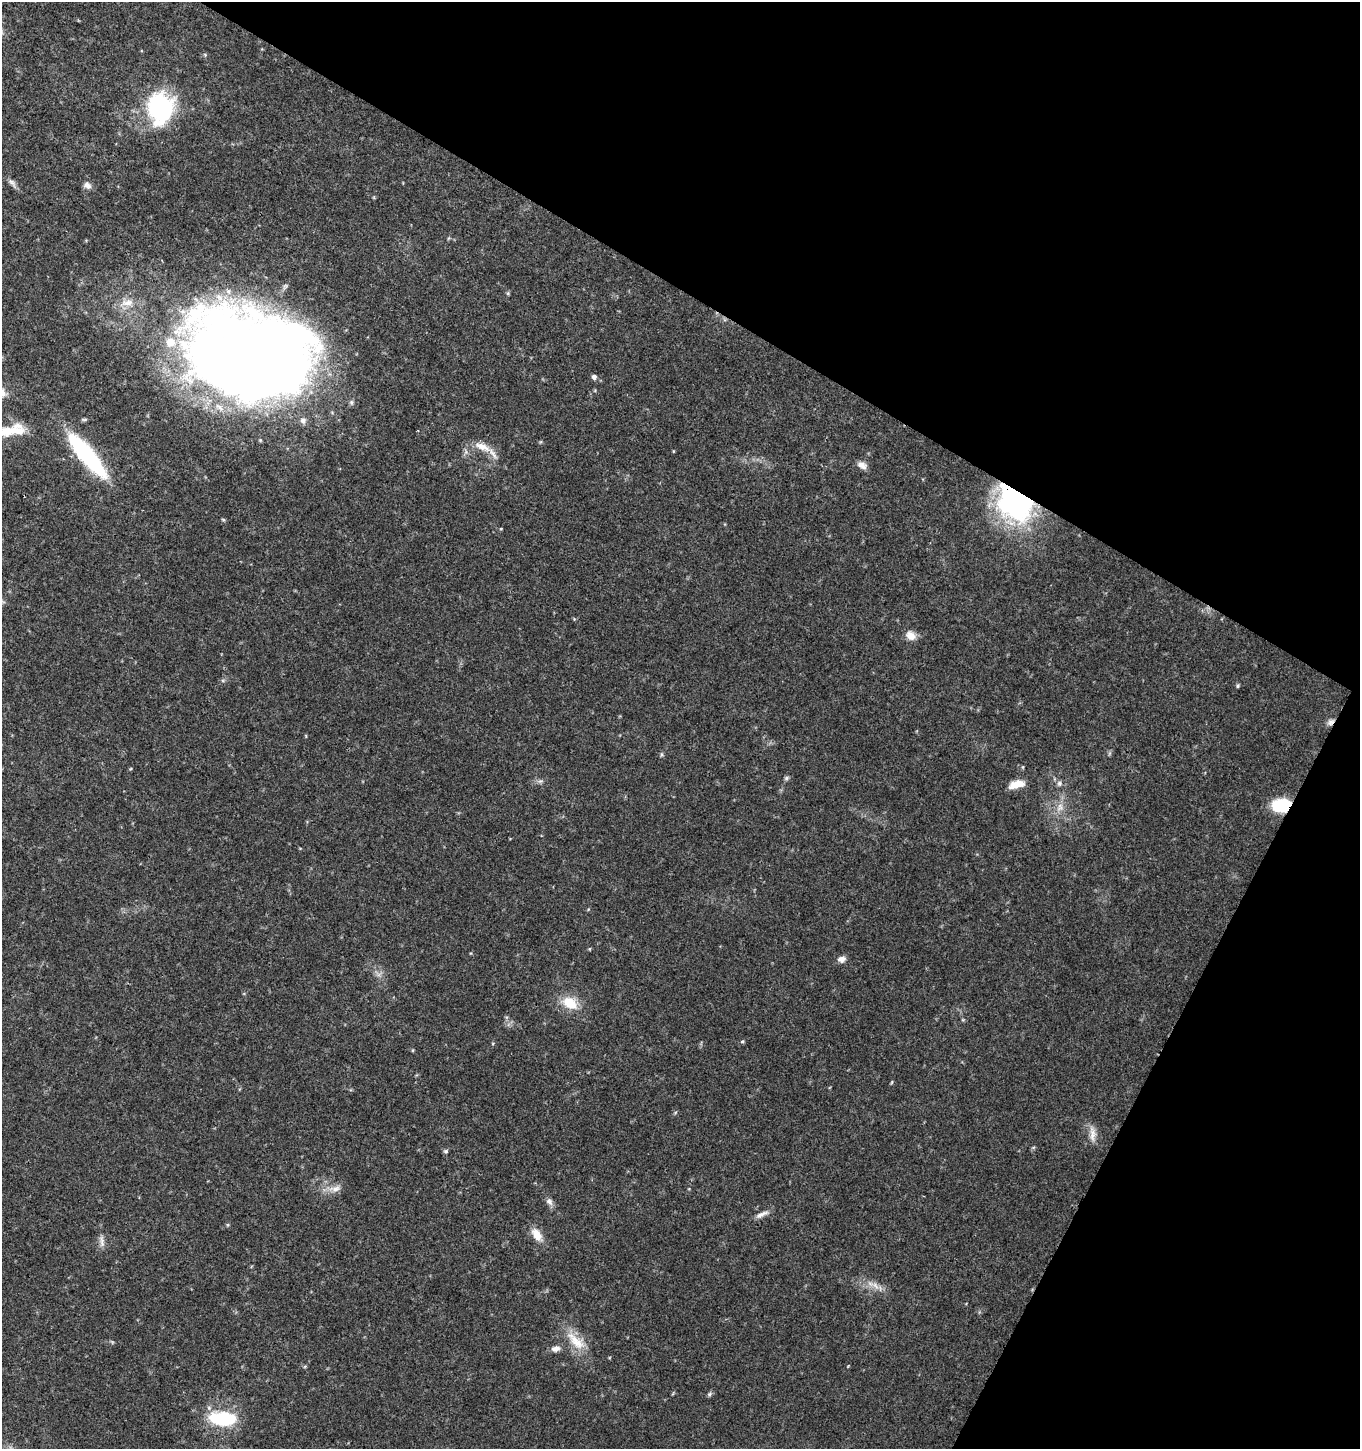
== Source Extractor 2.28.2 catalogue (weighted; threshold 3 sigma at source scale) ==
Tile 8 of 4 x 4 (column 4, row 2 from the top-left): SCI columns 4340-5697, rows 2901-4347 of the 5899 x 5808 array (HDU 1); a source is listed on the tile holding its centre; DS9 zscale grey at full resolution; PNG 1362 x 1451 px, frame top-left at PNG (2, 2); no overlay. Shown black and unused: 29% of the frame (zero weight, under 3 of 4 exposures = <1% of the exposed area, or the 3 px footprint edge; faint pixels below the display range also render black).
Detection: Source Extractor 2.28.2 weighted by HDU 2 'WHT'; one run over the whole footprint, this tile lists its part. Background 0.0293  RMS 0.0033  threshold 0.015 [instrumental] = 3 sigma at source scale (4.5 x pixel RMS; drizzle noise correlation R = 1.50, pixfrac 1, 0.0396/0.0396 arcsec/px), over >= 5 px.
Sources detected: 41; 3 inside a brighter object's white glare — not listed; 2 inside a brighter listed object's ellipse — not listed separately; the other 36 listed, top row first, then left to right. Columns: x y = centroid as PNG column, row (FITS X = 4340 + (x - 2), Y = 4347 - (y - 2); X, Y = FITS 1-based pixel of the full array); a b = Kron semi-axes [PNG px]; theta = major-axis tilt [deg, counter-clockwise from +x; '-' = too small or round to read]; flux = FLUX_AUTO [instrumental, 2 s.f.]
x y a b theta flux
160 108 27 22 -90 47
12 183 15 5 -48 1.4
87 185 11 8 -34 1.5
127 303 20 9 5 3.7
171 342 15 14 - 6
254 366 99 75 24 540
594 377 6 6 - 0.99
7 431 47 14 15 12
482 447 26 9 -22 4.4
87 455 58 14 -50 37
862 465 12 8 -32 2
1015 503 41 30 -45 70
911 636 13 10 -31 2.8
1238 686 6 4 89 0.45
1330 722 10 7 58 1.4
786 778 7 5 24 0.64
1059 783 7 7 - 0.99
1016 784 19 9 15 4.4
1281 805 18 12 10 15
1060 807 13 8 63 2.6
842 959 10 7 16 1.6
570 1003 19 13 -34 7.3
742 1041 5 4 - 0.42
892 1082 6 3 71 0.33
1092 1134 22 8 -87 2.7
446 1151 6 5 - 0.56
336 1189 13 8 16 2.4
549 1202 11 7 -55 1.4
762 1214 20 6 24 1.8
537 1235 16 10 -57 4.3
102 1241 18 5 -82 1.7
875 1285 12 5 -50 1.6
576 1341 34 13 -45 7.8
556 1349 11 7 9 1.8
709 1394 6 5 - 0.59
222 1419 32 20 -9 17
Overlapping masked pixels (flux is a lower limit): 4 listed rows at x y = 254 366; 1015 503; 1330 722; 1281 805
Isophote crosses this tile's border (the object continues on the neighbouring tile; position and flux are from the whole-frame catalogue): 1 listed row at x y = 7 431